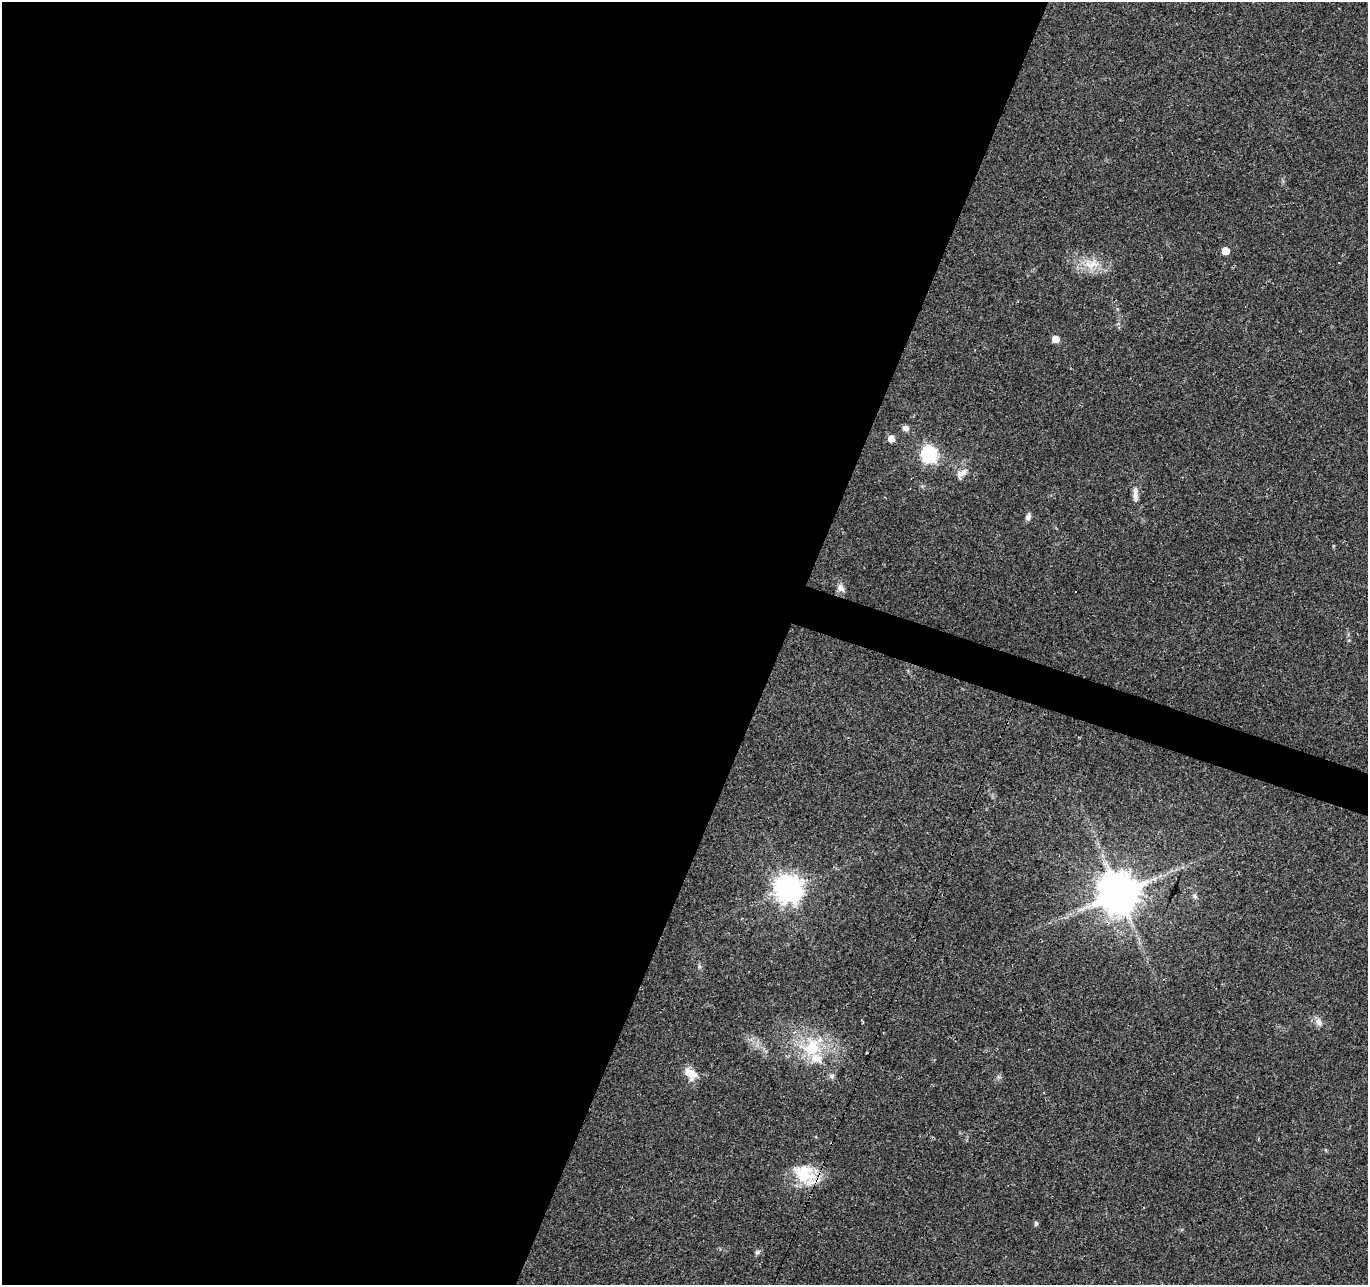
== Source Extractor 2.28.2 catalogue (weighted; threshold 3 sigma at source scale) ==
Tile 5 of 4 x 4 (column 1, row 2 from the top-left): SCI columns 1-1366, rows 2775-4057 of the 5469 x 5613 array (HDU 1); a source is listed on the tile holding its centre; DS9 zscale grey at full resolution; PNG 1370 x 1287 px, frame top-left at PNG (2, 2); no overlay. Shown black and unused: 59% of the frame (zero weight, under 2 of 3 exposures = <1% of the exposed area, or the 3 px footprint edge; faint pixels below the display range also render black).
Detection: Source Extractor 2.28.2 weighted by HDU 2 'WHT'; one run over the whole footprint, this tile lists its part. Background 0.0349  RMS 0.004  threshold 0.018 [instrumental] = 3 sigma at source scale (4.5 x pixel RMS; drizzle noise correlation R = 1.50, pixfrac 1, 0.0396/0.0396 arcsec/px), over >= 5 px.
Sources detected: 24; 2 cosmic-ray / hot-pixel residue — not listed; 1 inside a brighter listed object's ellipse — not listed separately; the other 21 listed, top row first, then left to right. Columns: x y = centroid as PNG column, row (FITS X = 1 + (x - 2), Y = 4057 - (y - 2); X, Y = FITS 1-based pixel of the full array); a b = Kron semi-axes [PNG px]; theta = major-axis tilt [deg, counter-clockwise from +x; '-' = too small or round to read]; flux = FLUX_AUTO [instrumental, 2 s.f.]
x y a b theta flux
1225 251 5 5 - 5.1
1092 264 24 11 6 7.5
1055 339 5 5 - 5.9
906 428 7 6 - 1.7
891 439 5 5 - 4
929 455 7 7 - 81
962 473 15 9 31 2.9
1135 497 14 7 -83 2.2
1028 517 9 6 72 1.5
841 588 13 8 -44 2
788 889 9 9 - 410
1119 893 11 11 - 1400
1195 896 7 5 -48 0.85
699 966 6 4 -50 0.64
1318 1022 12 8 -61 2.1
811 1048 29 25 8 21
690 1073 17 11 -43 5.6
832 1076 8 7 - 1.1
806 1175 30 25 -65 15
1036 1223 7 5 75 0.67
757 1252 7 5 44 0.82
Overlapping masked pixels (flux is a lower limit): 1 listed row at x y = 806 1175